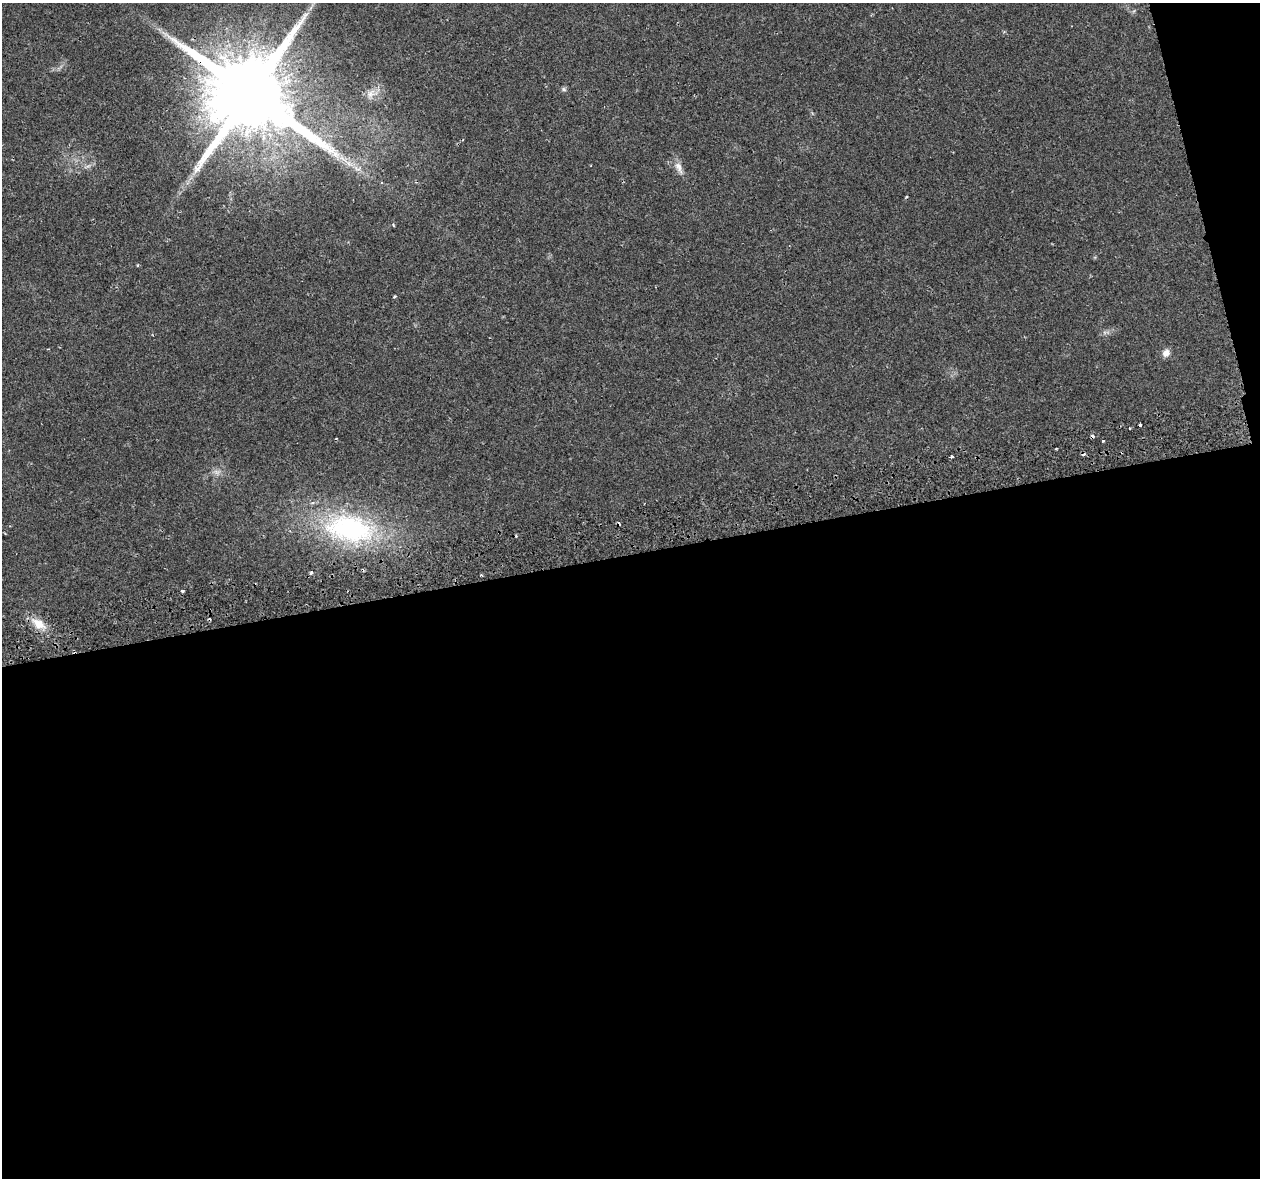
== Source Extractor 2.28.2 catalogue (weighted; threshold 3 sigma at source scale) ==
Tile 16 of 4 x 4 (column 4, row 4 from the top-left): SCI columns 3785-5042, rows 86-1261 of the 5057 x 4923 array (HDU 1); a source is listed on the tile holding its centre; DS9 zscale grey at full resolution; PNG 1262 x 1180 px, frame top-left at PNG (2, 3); no overlay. Shown black and unused: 55% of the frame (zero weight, under 2 of 3 exposures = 3% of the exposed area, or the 3 px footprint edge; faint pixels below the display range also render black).
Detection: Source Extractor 2.28.2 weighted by HDU 2 'WHT'; one run over the whole footprint, this tile lists its part. Background 0.0296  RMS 0.0032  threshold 0.0145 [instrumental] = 3 sigma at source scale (4.5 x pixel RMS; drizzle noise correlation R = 1.50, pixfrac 1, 0.0396/0.0396 arcsec/px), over >= 5 px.
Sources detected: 25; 7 cosmic-ray / hot-pixel residue — not listed; the other 18 listed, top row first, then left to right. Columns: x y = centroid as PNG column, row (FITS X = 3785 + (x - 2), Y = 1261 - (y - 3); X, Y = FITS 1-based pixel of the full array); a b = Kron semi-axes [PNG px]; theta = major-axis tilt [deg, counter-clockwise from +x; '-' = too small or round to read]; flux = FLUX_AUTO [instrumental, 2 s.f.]
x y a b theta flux
564 89 7 5 -23 0.64
250 94 23 20 -9 6400
370 94 15 11 55 3.2
349 163 12 7 -35 2.6
679 167 18 9 -64 2.5
381 183 3 3 - 0.75
394 297 4 3 - 0.5
1166 353 9 8 - 2
1129 428 2 2 - 0.32
336 439 3 2 - 0.25
1103 441 3 3 - 0.61
951 456 3 3 - 0.67
217 472 8 5 -31 1.2
349 529 71 38 -11 53
311 573 5 4 - 0.66
482 575 3 3 - 0.76
182 591 4 3 - 1.6
38 624 21 12 -34 5
Overlapping masked pixels (flux is a lower limit): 1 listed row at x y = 250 94
Unlisted compact peaks at least as high as the median listed source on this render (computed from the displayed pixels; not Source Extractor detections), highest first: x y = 393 225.